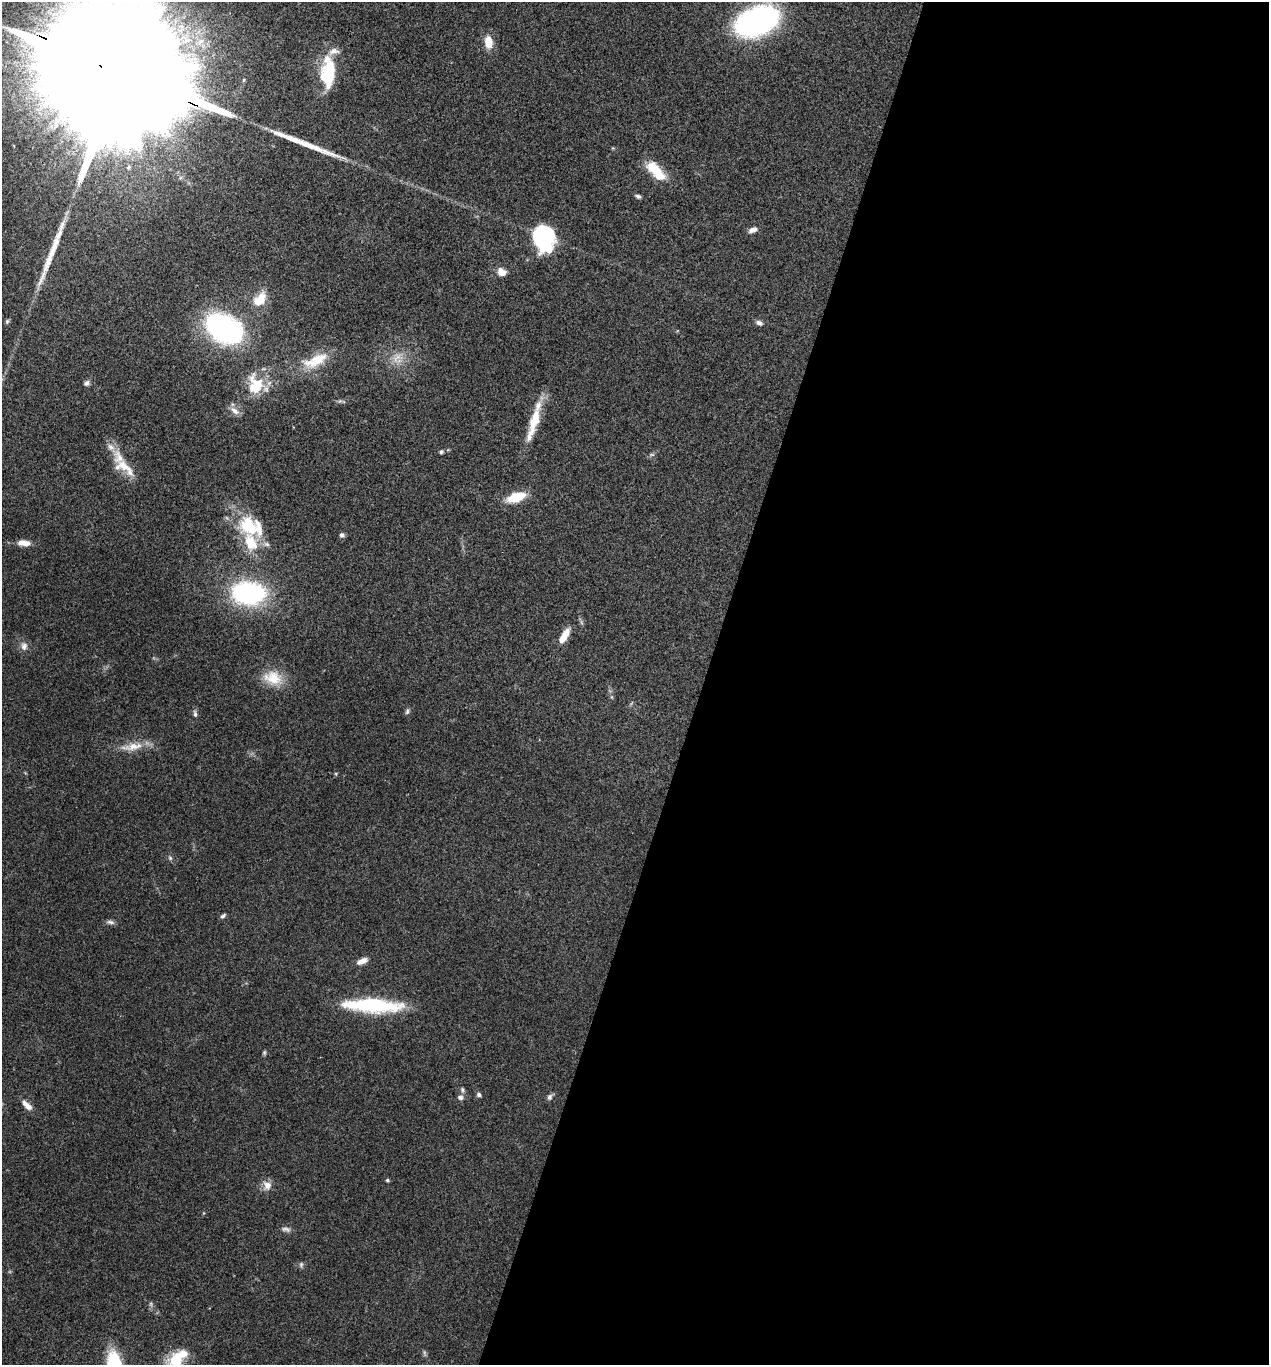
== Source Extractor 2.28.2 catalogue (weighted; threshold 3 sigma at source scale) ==
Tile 12 of 4 x 4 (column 4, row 3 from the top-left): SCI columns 3937-5203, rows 1369-2731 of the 5470 x 5459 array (HDU 1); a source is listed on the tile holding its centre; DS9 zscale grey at full resolution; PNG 1271 x 1367 px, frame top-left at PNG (2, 2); no overlay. Shown black and unused: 45% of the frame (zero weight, under 3 of 4 exposures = <1% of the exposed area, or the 3 px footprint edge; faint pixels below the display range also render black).
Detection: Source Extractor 2.28.2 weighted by HDU 2 'WHT'; one run over the whole footprint, this tile lists its part. Background 0.0608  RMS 0.0055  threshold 0.0247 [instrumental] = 3 sigma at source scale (4.5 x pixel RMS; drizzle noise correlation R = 1.50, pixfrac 1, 0.05/0.05 arcsec/px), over >= 5 px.
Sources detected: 68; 2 too faint to see at this stretch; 2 inside a brighter object's white glare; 2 long thin detections or spike segments (spike, bleed or trail) — not listed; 12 inside a brighter listed object's ellipse — not listed separately; the other 50 listed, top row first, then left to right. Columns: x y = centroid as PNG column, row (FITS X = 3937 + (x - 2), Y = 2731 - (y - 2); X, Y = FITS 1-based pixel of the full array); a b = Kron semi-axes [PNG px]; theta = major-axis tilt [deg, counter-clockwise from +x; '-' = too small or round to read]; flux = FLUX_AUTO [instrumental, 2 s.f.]
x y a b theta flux
756 21 31 19 22 160
488 42 12 8 -86 8.9
329 69 40 17 79 24
115 70 103 25 -24 90000
652 168 17 12 -27 12
638 196 7 5 -20 1.3
753 230 11 6 19 2.8
544 238 29 22 -79 42
502 272 10 8 -38 4.9
258 302 15 11 -1 7.5
7 321 7 5 64 0.97
759 323 8 6 -25 2
224 328 38 25 -29 94
397 358 18 13 42 7.6
315 361 37 15 24 16
86 383 8 6 26 1.6
258 384 32 16 -49 15
234 411 15 7 -37 3.4
534 423 47 10 73 17
441 452 5 4 - 1.1
652 455 8 4 8 1
119 457 25 15 -64 11
516 497 17 8 18 17
249 526 32 23 -46 28
342 535 6 6 - 1.5
24 543 17 7 -6 4.8
248 593 36 24 -3 71
564 636 21 7 59 7
24 646 11 9 83 3
273 678 25 18 -16 13
612 697 6 4 -71 0.69
407 711 9 5 72 1.1
195 714 10 5 -78 1.5
132 747 34 10 8 9.2
170 858 6 5 - 0.99
223 916 8 4 43 1.1
110 922 12 5 -8 1.7
362 961 14 6 25 3.8
373 1005 59 13 -2 50
264 1053 6 5 - 0.8
462 1090 7 5 -70 1.1
479 1095 5 5 - 1.4
460 1097 9 7 -23 1.8
549 1097 9 6 68 1.6
28 1106 9 7 -40 3.5
387 1180 5 4 - 0.9
267 1185 11 10 - 4.7
286 1229 13 6 -9 2.1
301 1264 8 5 65 1.2
175 1360 21 19 68 15
Overlapping masked pixels (flux is a lower limit): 1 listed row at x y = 115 70
Isophote crosses this tile's border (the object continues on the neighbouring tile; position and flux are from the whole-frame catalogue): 2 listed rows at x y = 115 70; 175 1360